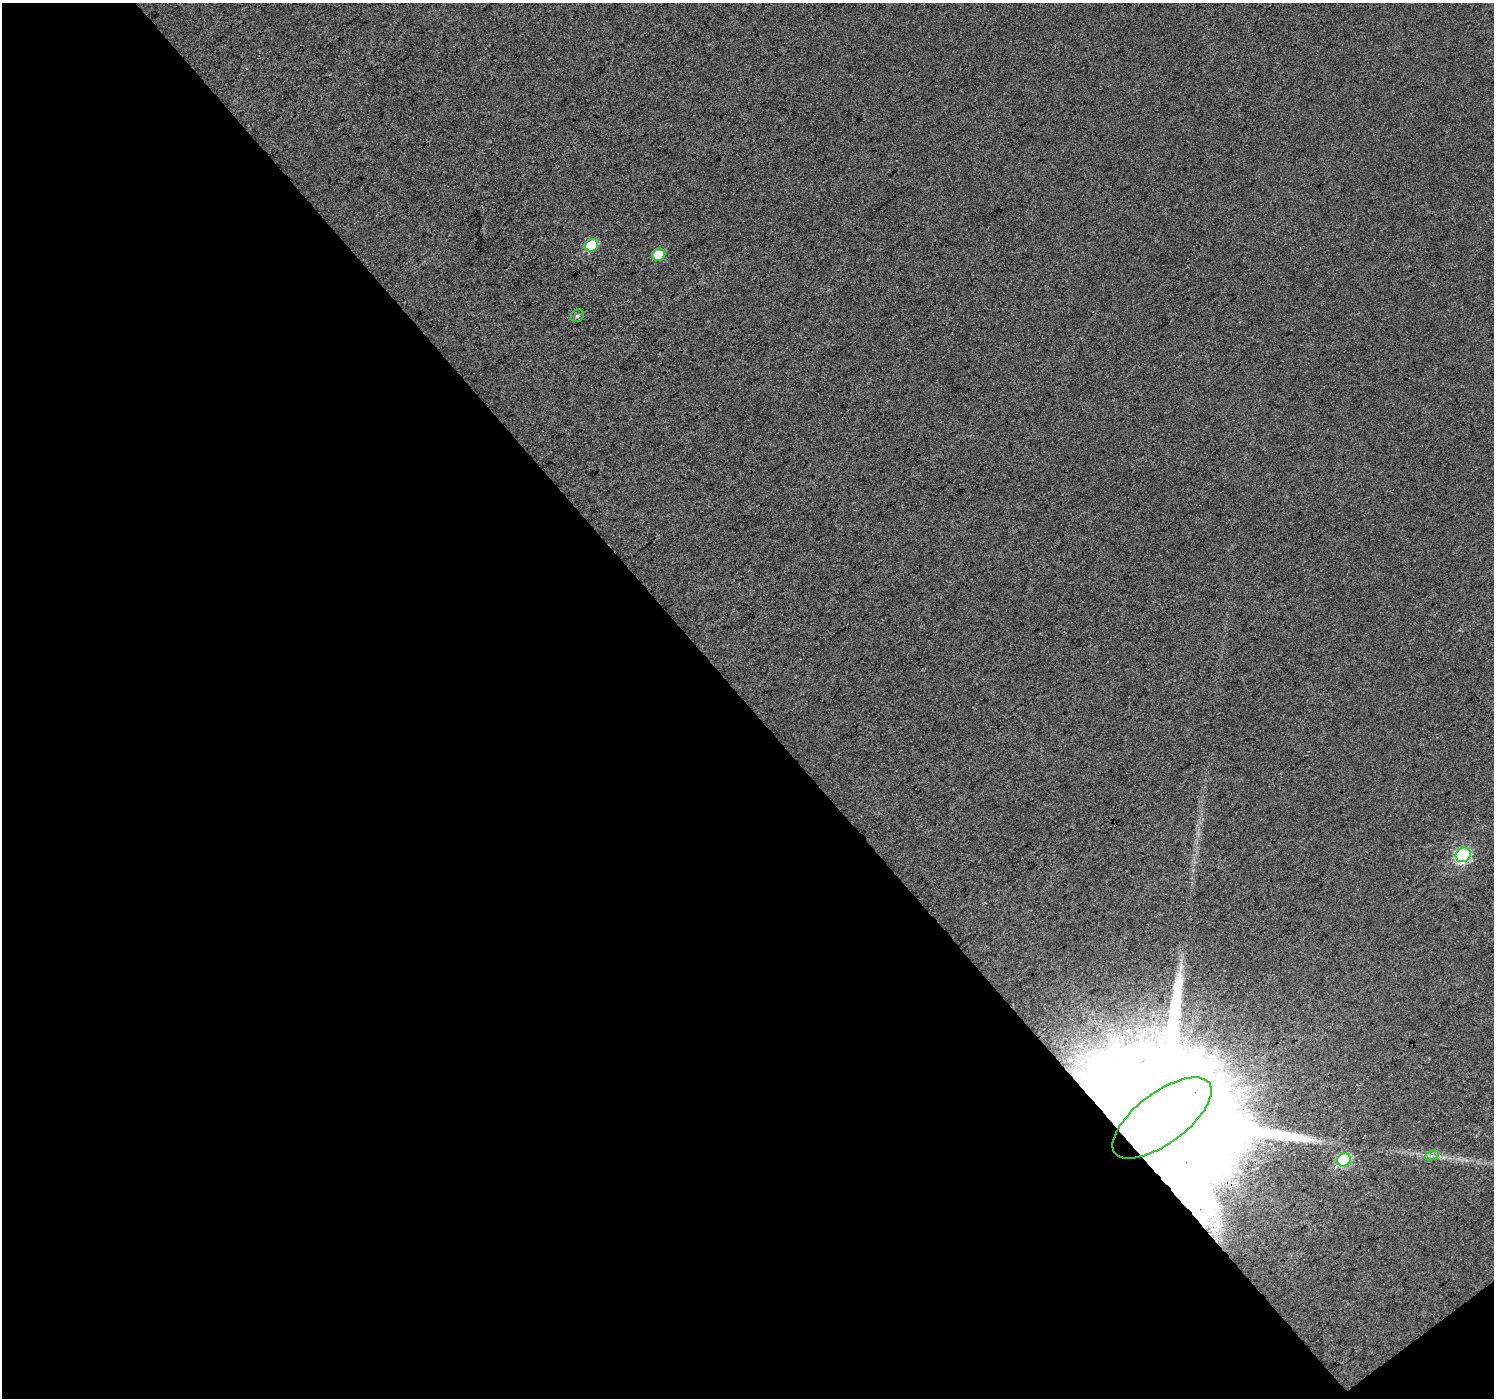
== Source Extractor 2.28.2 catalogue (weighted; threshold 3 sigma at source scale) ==
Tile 3 of 2 x 2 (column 1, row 2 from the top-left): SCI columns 3-1494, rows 96-1491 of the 2987 x 2966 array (HDU 1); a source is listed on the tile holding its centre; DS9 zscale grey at full resolution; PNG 1496 x 1400 px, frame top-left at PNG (2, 3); each listed source drawn as its Kron ellipse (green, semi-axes under 4 px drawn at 4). Shown black and unused: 50% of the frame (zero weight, under 3 of 4 exposures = <1% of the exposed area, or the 3 px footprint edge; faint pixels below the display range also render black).
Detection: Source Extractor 2.28.2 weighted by HDU 2 'WHT'; one run over the whole footprint, this tile lists its part. Background 0.0223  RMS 0.011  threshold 0.051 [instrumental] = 3 sigma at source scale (4.5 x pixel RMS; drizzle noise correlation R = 1.50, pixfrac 1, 0.0396/0.0396 arcsec/px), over >= 5 px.
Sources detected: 8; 1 inside a brighter object's white glare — neither listed nor drawn; the other 7 listed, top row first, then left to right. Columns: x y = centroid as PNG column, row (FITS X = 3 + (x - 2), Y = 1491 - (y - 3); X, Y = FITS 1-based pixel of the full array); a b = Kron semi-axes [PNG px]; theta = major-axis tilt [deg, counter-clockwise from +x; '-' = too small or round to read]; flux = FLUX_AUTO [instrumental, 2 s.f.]
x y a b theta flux
592 245 7 6 - 53
658 255 6 6 - 24
577 316 7 6 - 2.9
1463 855 8 7 - 150
1162 1118 59 25 37 140000
1432 1155 7 4 19 3.5
1344 1160 7 6 - 110
Overlapping masked pixels (flux is a lower limit): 1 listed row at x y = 1162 1118